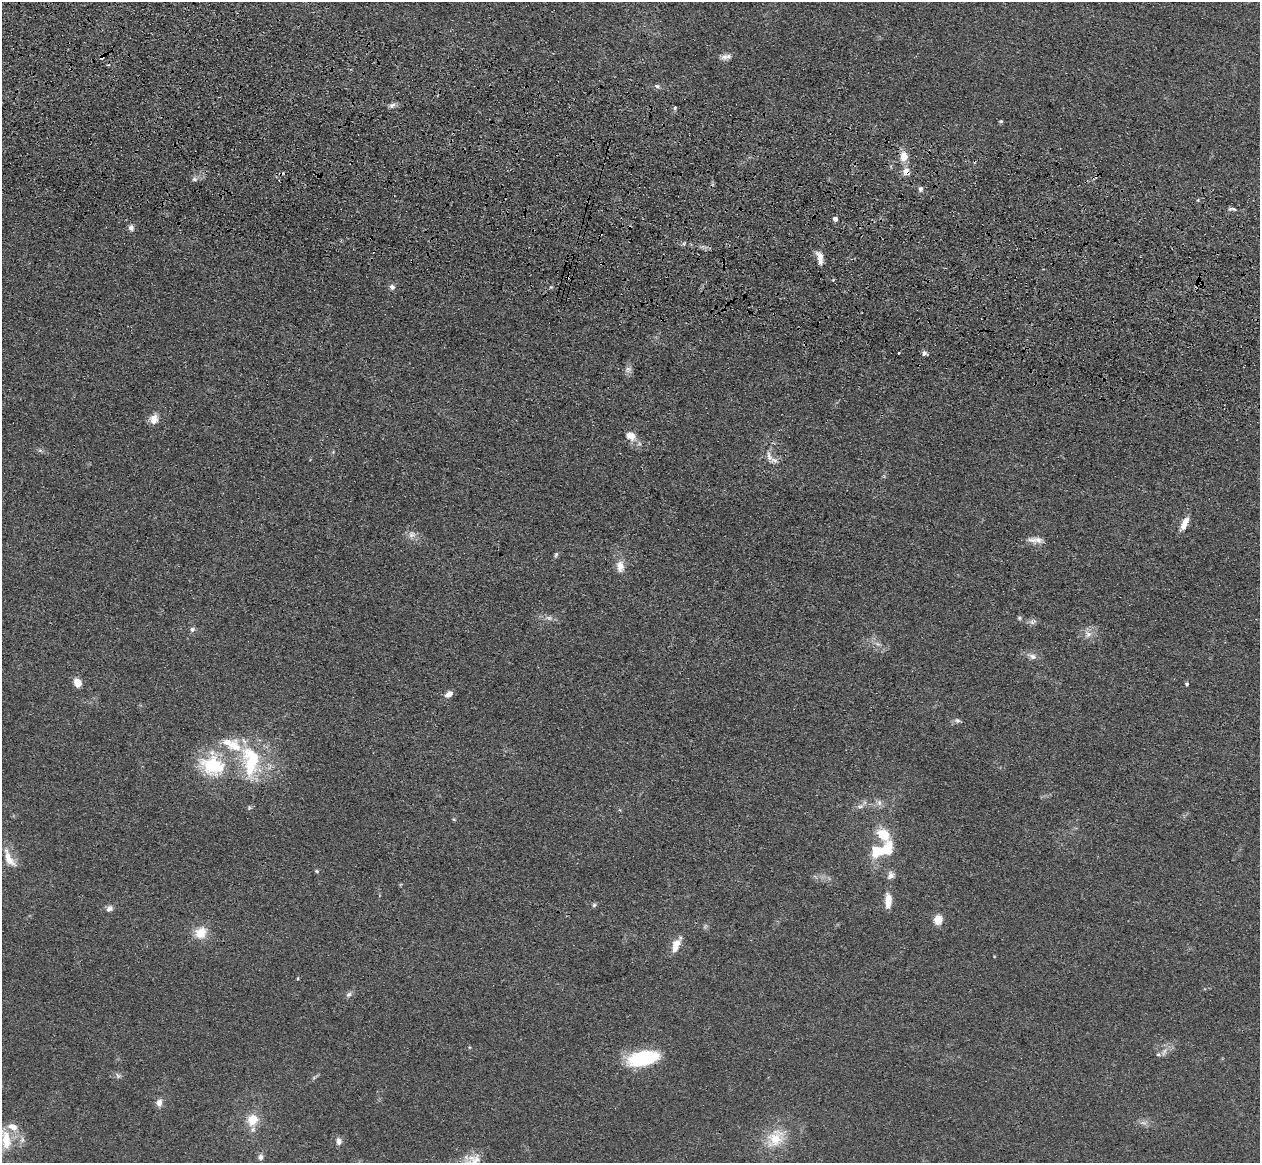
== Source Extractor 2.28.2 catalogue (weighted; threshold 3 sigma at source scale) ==
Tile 11 of 4 x 4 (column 3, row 3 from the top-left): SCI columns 2555-3812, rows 1524-2684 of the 5108 x 5248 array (HDU 1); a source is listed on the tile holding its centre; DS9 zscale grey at full resolution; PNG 1262 x 1165 px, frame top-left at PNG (2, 2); no overlay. Shown black and unused: <1% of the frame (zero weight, under 3 of 4 exposures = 6% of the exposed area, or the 3 px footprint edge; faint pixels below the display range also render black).
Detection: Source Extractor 2.28.2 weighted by HDU 2 'WHT'; one run over the whole footprint, this tile lists its part. Background 0.0613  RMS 0.0074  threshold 0.0333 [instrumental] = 3 sigma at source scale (4.5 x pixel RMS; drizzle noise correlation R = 1.50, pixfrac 1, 0.05/0.05 arcsec/px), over >= 5 px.
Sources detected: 80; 2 too faint to see at this stretch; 1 inside a brighter object's white glare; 2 cosmic-ray / hot-pixel residue — not listed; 5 inside a brighter listed object's ellipse — not listed separately; the other 70 listed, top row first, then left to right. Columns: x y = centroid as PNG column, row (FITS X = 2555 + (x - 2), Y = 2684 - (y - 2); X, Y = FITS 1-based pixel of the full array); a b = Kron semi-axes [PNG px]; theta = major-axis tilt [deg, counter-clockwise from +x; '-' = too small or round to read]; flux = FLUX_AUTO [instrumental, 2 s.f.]
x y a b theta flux
102 57 4 3 - 3.3
725 57 10 8 10 3.8
657 86 7 5 -19 1.8
392 105 10 6 30 2.5
675 108 6 5 - 1.2
1001 121 5 4 - 1
904 156 13 10 -83 8.6
906 171 11 9 -49 5.2
195 179 7 6 - 2.2
921 189 7 6 - 2.1
1232 209 13 4 -8 2.1
835 219 4 4 - 4.4
131 228 9 7 -64 2.8
820 256 13 8 -56 5.6
567 278 3 2 - 0.98
392 287 7 7 - 2.7
898 353 3 3 - 1.5
924 353 7 6 - 2.2
628 369 10 8 28 2.9
154 419 13 11 82 6.1
631 436 14 10 -29 8.2
40 450 6 6 - 1.6
769 456 13 6 -79 3.9
1185 523 16 7 64 8.1
411 535 10 7 46 3.5
1038 540 16 10 -3 5.9
556 554 7 4 63 1.4
620 566 17 11 -86 7.4
1019 618 6 5 - 1.1
1033 622 10 6 21 2.5
192 629 7 6 - 2.1
1088 634 11 10 - 5.6
878 644 8 5 -31 2.4
1032 656 15 7 -22 4.3
77 683 9 7 -61 8.3
1187 684 4 4 - 1.3
449 694 10 6 35 4.6
957 720 8 6 -24 2
227 742 15 10 10 9.6
252 762 45 23 83 51
212 766 36 26 -19 49
879 803 9 7 77 3.1
860 806 10 5 13 2.8
249 808 6 5 - 1.1
454 819 5 3 - 0.78
883 834 23 15 -54 23
881 852 24 14 1 23
9 858 25 9 -63 11
317 871 6 4 -23 1.1
891 875 11 9 63 3.7
888 901 19 8 89 8.2
594 905 6 5 - 1.4
109 908 9 7 33 3.1
938 920 9 8 - 9.3
201 933 14 11 41 14
676 946 18 9 69 9.7
298 978 4 3 - 0.64
349 994 9 6 43 2.2
1164 1052 12 6 65 4
643 1058 24 12 13 75
118 1076 8 6 -62 1.9
159 1103 9 7 83 4.6
252 1120 14 13 - 14
1143 1123 11 5 -7 3.1
776 1138 33 22 43 27
6 1139 30 14 -74 20
22 1140 8 7 - 3
339 1141 9 7 86 3.3
260 1157 8 7 - 2.6
474 1160 27 16 19 15
Overlapping masked pixels (flux is a lower limit): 3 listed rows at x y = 102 57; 906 171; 567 278
Isophote crosses this tile's border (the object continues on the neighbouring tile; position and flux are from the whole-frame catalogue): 2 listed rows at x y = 6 1139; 474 1160